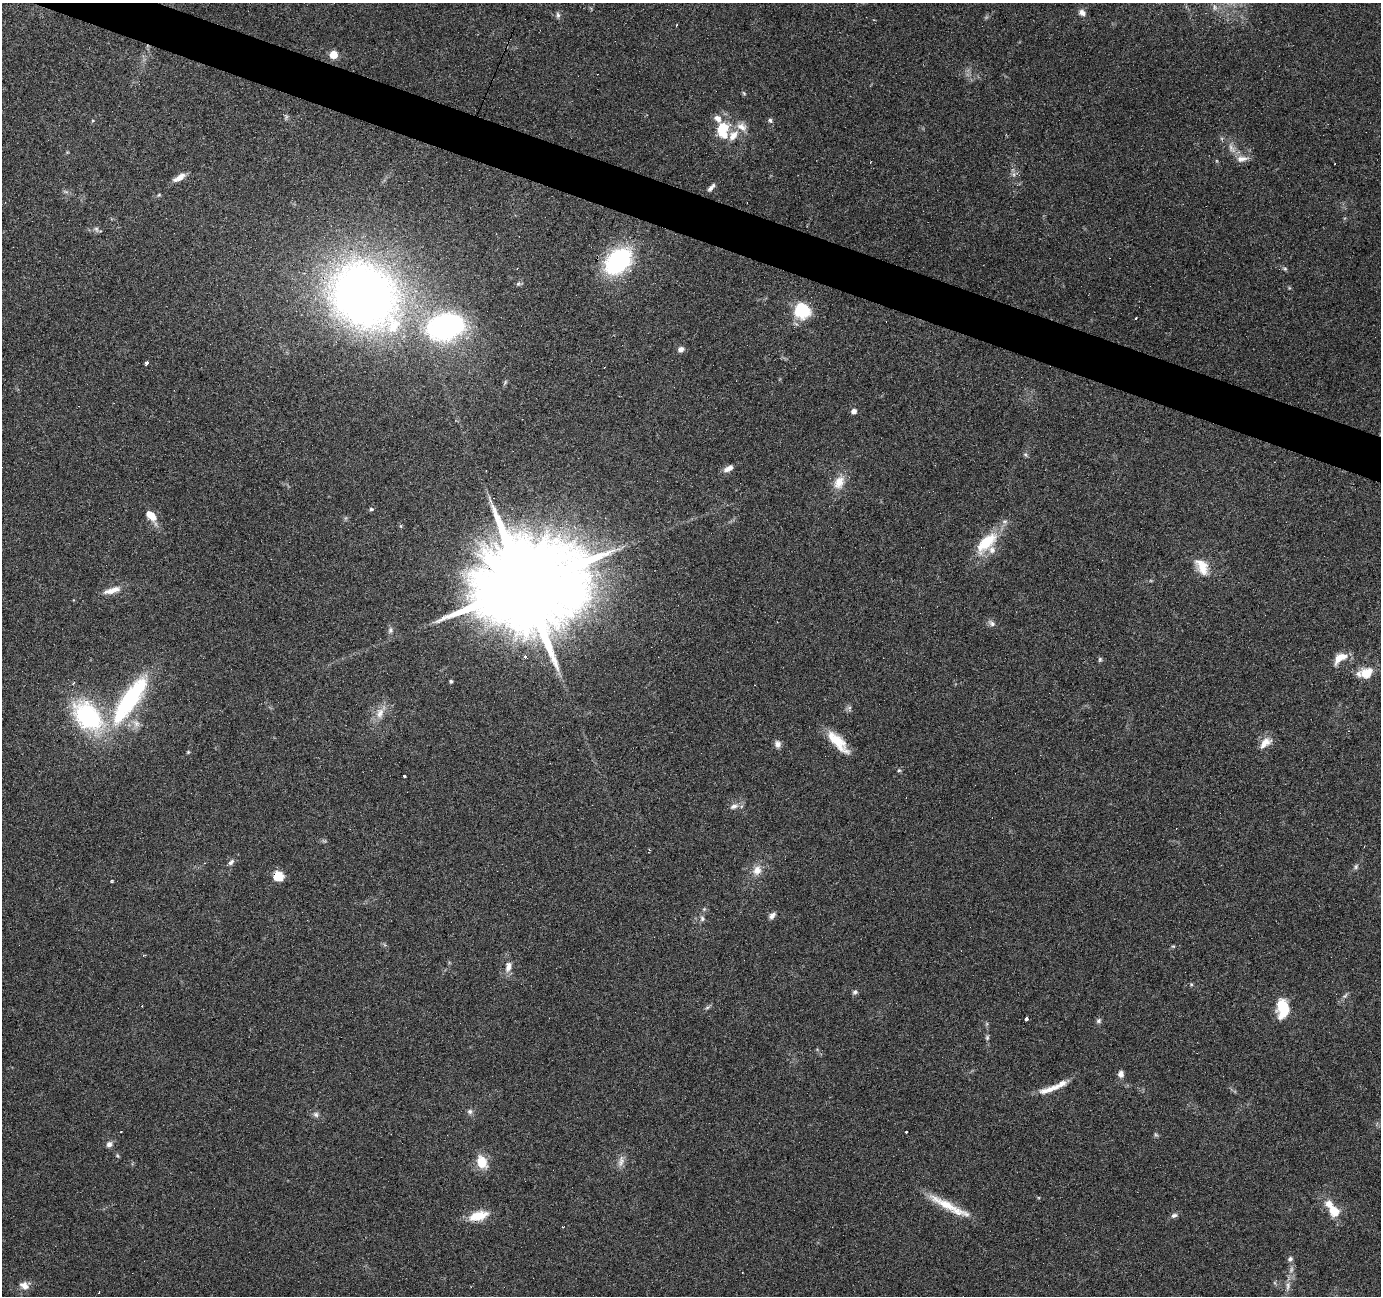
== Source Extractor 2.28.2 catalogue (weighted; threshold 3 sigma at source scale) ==
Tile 11 of 4 x 4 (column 3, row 3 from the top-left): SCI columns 2757-4135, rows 1501-2794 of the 5516 x 5653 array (HDU 1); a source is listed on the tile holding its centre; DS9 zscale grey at full resolution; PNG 1383 x 1298 px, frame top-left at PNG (2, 3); no overlay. Shown black and unused: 3% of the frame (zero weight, under 4 of 7 exposures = <1% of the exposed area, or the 3 px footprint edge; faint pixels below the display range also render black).
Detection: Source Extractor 2.28.2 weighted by HDU 2 'WHT'; one run over the whole footprint, this tile lists its part. Background 0.035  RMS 0.0028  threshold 0.0115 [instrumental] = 3 sigma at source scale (4.09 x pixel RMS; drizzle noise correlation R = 1.36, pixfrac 0.8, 0.0396/0.0396 arcsec/px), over >= 5 px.
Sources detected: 112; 5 too faint to see at this stretch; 12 cosmic-ray / hot-pixel residue — not listed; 10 inside a brighter listed object's ellipse — not listed separately; the other 85 listed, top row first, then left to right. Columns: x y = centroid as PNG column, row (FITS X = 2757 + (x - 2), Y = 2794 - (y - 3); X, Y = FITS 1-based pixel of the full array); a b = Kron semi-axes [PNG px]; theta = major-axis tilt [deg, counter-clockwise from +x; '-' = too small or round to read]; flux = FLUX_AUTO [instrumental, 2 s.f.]
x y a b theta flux
1082 13 10 8 -28 1.3
558 15 8 5 -89 0.69
333 55 5 5 - 8.8
744 93 6 5 - 0.37
770 120 7 5 -43 0.59
742 127 16 11 -34 2.6
722 129 18 13 -86 8.9
1232 148 17 7 -58 2.3
1014 174 7 4 -90 0.64
180 177 13 7 37 2.3
711 187 12 5 48 0.97
159 195 6 4 2 0.32
96 229 8 5 -60 0.65
618 261 23 16 44 41
1285 269 5 5 - 0.39
518 284 7 6 - 0.54
365 297 68 56 -45 230
802 311 17 16 - 11
445 326 45 33 14 51
681 349 6 5 - 1.4
147 362 4 3 - 5.2
505 382 7 4 72 0.43
854 411 4 4 - 1.7
1025 455 6 5 - 0.46
729 468 12 6 29 1.9
839 482 20 13 67 3.9
490 499 9 4 -71 0.76
371 509 5 4 - 0.45
151 515 13 8 -42 3.7
401 526 6 4 -89 0.3
986 542 34 15 44 10
1202 567 24 13 -59 4.9
525 585 29 23 49 7800
112 590 24 7 15 2.8
991 623 12 6 -43 0.94
390 630 9 7 85 0.86
525 657 3 3 - 6
1340 658 18 9 34 3.8
1100 659 7 5 76 0.44
1366 673 17 13 19 4.6
451 681 4 3 - 0.53
129 700 74 20 55 32
849 708 8 5 74 0.65
380 713 17 11 76 3
88 716 36 24 -44 33
838 742 32 11 -47 6.6
1265 742 18 9 39 2.8
777 744 9 8 - 1.2
188 752 5 4 - 0.3
899 770 6 5 - 0.41
404 776 3 3 - 2.8
734 806 13 7 18 1.4
231 862 10 6 45 0.79
1356 867 8 5 64 0.59
757 870 13 11 69 2.7
278 876 10 9 - 5.3
112 881 3 3 - 0.24
704 909 5 5 - 0.34
772 916 9 6 47 1.1
702 919 7 6 - 0.78
1173 946 6 4 0 0.33
508 967 14 8 76 2.1
1191 984 5 5 - 0.33
855 992 7 6 - 0.63
1345 996 9 4 54 0.65
1283 1009 19 12 -89 8.7
1026 1019 4 3 - 5.6
1099 1021 7 6 - 0.65
987 1038 7 5 76 0.51
1121 1074 8 7 - 1.3
1062 1083 14 7 24 2
1044 1091 16 9 16 2.1
470 1111 7 7 - 0.8
316 1114 8 7 - 0.89
907 1132 3 3 - 0.58
109 1144 8 7 - 1.1
621 1161 17 8 75 1.8
482 1162 14 10 -69 5.8
947 1205 52 10 -27 7.8
1333 1211 18 13 -56 4.8
1174 1215 9 5 27 0.85
478 1216 23 10 14 5.9
1290 1259 7 6 - 0.7
25 1285 12 10 -8 2.1
1288 1286 14 6 82 1.5
Overlapping masked pixels (flux is a lower limit): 2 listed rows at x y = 365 297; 278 876